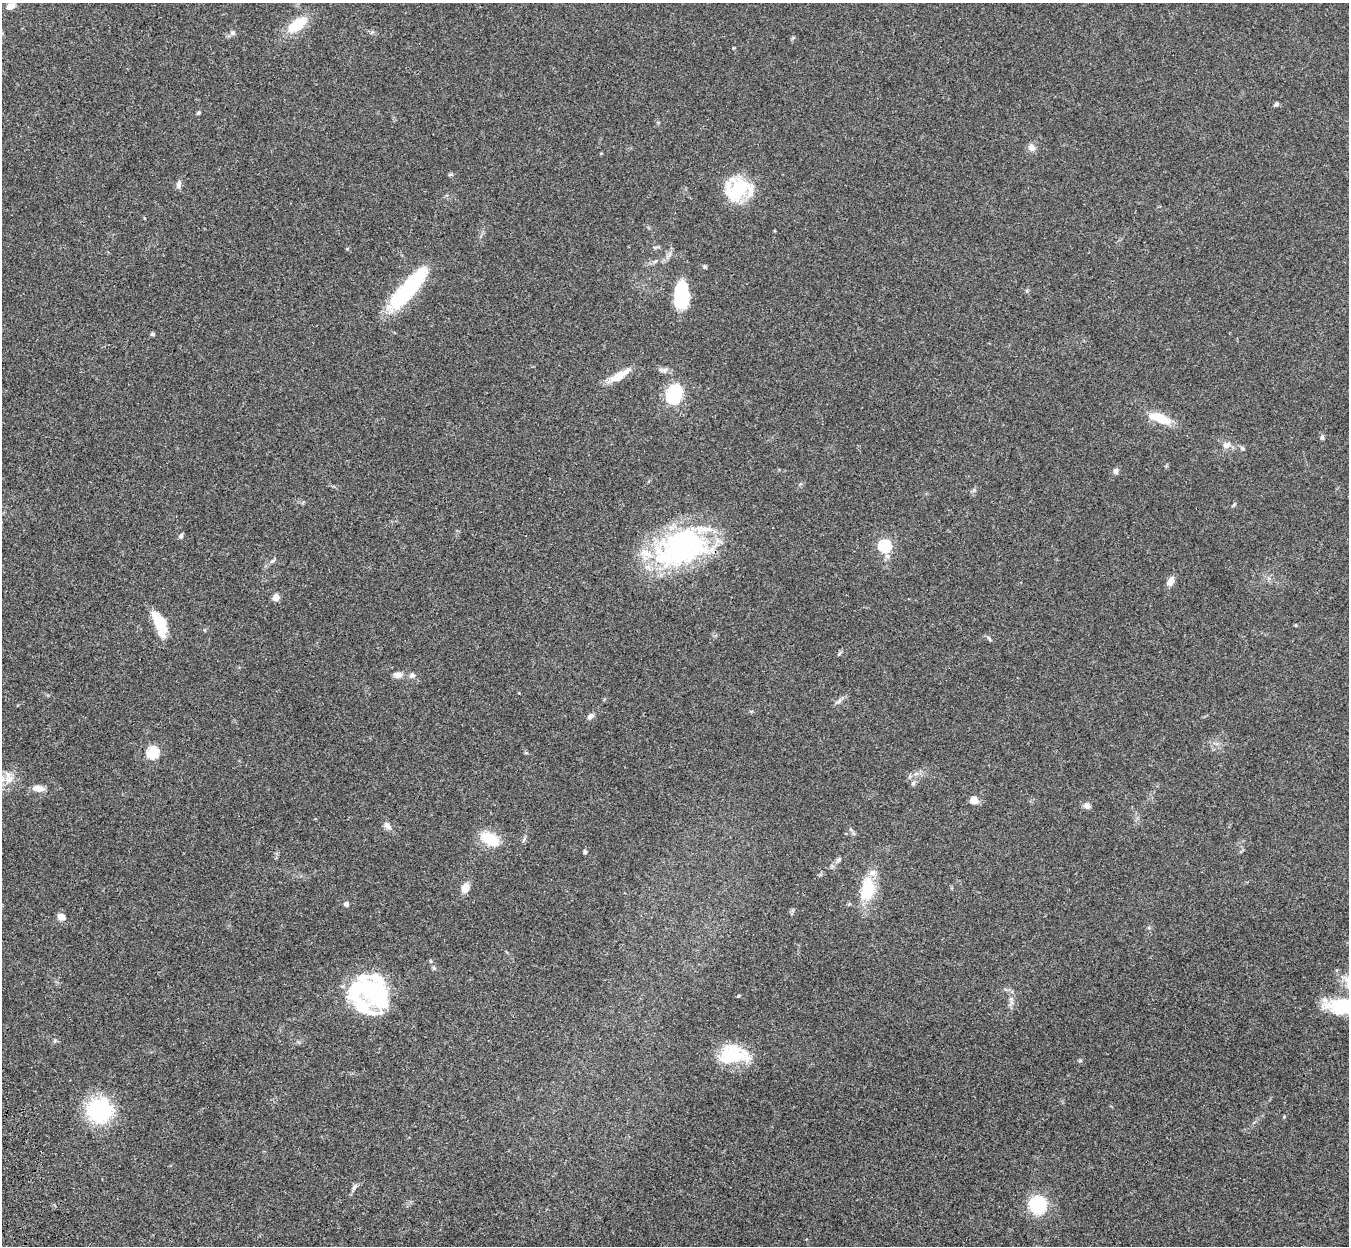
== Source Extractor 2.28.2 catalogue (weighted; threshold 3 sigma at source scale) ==
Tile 7 of 4 x 4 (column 3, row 2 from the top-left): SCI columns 2812-4158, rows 2816-4059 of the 5621 x 5509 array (HDU 1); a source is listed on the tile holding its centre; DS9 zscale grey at full resolution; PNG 1351 x 1248 px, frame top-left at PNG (2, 3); no overlay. Shown black and unused: <1% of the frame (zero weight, under 3 of 4 exposures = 6% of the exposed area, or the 3 px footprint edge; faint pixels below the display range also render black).
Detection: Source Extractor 2.28.2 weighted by HDU 2 'WHT'; one run over the whole footprint, this tile lists its part. Background 0.0467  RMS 0.0051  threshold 0.0232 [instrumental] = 3 sigma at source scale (4.5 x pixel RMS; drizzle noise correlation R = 1.50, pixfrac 1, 0.05/0.05 arcsec/px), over >= 5 px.
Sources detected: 64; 4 inside a brighter object's white glare — not listed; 7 inside a brighter listed object's ellipse — not listed separately; the other 53 listed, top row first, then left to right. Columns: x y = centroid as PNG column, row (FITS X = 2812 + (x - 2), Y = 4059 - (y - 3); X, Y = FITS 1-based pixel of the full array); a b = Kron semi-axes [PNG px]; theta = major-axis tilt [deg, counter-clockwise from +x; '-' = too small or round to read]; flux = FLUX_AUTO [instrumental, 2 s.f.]
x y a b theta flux
11 6 10 7 20 3.4
297 25 23 11 35 15
233 33 7 5 -44 0.99
1276 104 6 5 - 0.9
199 113 6 4 35 0.66
1031 148 9 8 - 2.7
450 174 7 3 9 0.68
179 184 10 6 80 1.6
739 189 17 13 26 42
408 288 59 15 49 41
683 295 26 15 75 24
152 334 4 4 - 1.2
618 377 25 10 31 7.8
674 394 20 14 73 26
1159 418 27 10 -19 11
1322 437 7 4 -90 0.96
1226 445 11 8 25 2.8
1242 448 7 6 - 0.97
1116 471 8 6 -76 1.5
181 536 6 5 - 0.96
885 546 6 6 - 54
681 547 59 42 19 96
272 561 7 4 43 0.91
1171 581 11 7 65 3.4
276 597 7 7 - 3
159 621 27 12 -57 12
1296 625 4 3 - 0.37
989 638 9 3 -56 0.78
398 675 10 7 -6 2.8
412 675 7 7 - 1.5
839 701 9 5 36 1.4
591 716 8 6 33 1.8
153 752 6 5 - 43
9 778 19 10 -75 5.3
913 783 7 4 71 0.86
38 788 14 7 -6 3.7
974 800 9 8 - 3.8
1087 806 9 6 -16 2
387 825 11 7 -46 2.3
490 839 23 13 -27 13
585 852 6 4 -76 0.81
839 859 6 5 - 0.88
465 888 11 8 68 4.1
868 889 17 11 79 28
346 904 6 6 - 1.3
61 917 9 7 -25 3.4
374 992 43 23 -59 44
1344 1007 45 18 -9 28
733 1054 34 21 -2 23
99 1110 20 18 -17 49
1284 1117 4 3 - 0.48
354 1187 7 5 48 1.2
1038 1205 13 13 - 30
Isophote crosses this tile's border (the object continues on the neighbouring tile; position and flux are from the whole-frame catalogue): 2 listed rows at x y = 9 778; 1344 1007
Unlisted compact peaks at least as high as the median listed source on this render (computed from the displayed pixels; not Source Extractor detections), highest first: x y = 974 490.